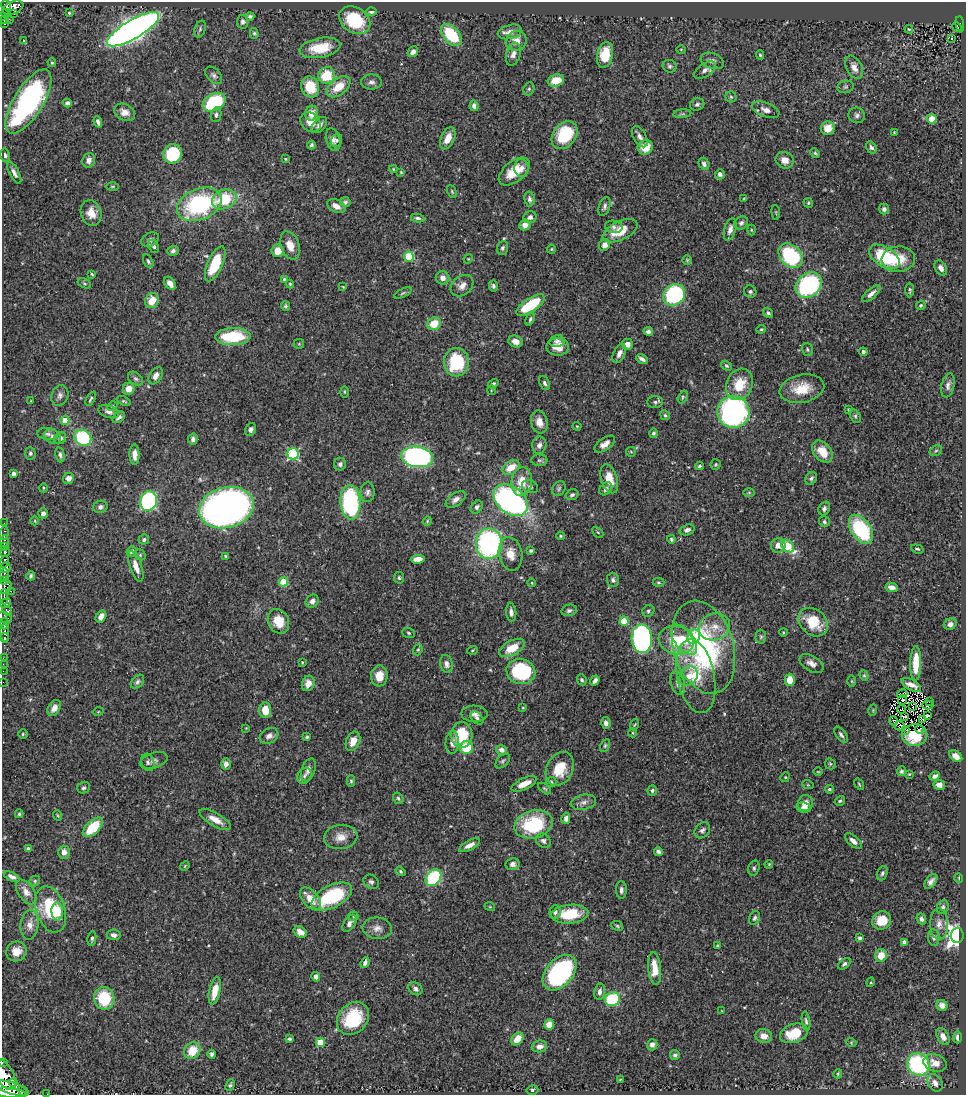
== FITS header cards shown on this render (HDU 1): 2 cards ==
NAXIS1  =                  964
NAXIS2  =                 1093

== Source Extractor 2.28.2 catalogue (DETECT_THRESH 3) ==
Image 964 x 1093 px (HDU 1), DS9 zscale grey, 1 PNG px = 1 image px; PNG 968 x 1097 px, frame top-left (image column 1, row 1093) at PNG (2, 2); each listed source drawn as its Kron ellipse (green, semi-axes under 4 px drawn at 4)
Background 0.433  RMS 0.019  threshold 0.0573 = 3 sigma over >= 5 px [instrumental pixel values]
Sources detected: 475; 2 with non-positive FLUX_AUTO (blend fragments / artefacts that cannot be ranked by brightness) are neither listed nor drawn; the other 473 listed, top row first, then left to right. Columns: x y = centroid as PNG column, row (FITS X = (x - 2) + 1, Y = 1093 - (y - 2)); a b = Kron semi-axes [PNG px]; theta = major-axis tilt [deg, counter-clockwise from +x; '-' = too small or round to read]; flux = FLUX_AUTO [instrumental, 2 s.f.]
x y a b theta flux
6 5 5 4 - 230
13 8 11 6 23 340
371 12 5 3 - 3.4
5 13 4 3 - 51
14 13 3 3 - 19
69 13 3 3 - 1.3
250 16 4 3 - 2.6
9 19 2 2 - 5.4
4 20 4 3 - 53
355 20 17 12 -33 68
243 22 7 5 84 4.1
4 24 3 3 - 13
960 24 8 3 -83 76
957 27 5 3 - 24
133 29 30 9 30 1000
200 29 9 5 70 2.9
909 29 4 3 - 1.1
510 32 12 7 15 8.1
254 33 5 4 - 2
451 35 13 8 -49 63
951 38 3 2 - 1.6
24 41 3 2 - 0.9
516 41 10 9 - 12
320 48 21 9 10 39
681 49 5 3 - 1.2
413 52 6 4 51 6.2
513 54 12 7 73 7.5
605 55 13 8 77 33
760 55 5 4 - 1.8
712 61 12 7 -20 6.3
52 63 4 3 - 1.7
670 66 7 6 - 2.8
854 67 12 7 -64 9.6
705 70 12 6 33 5.9
214 75 10 6 -46 4.2
327 75 8 8 - 49
556 81 8 6 17 23
371 82 10 7 -1 5.2
310 87 10 8 -70 34
339 87 13 8 38 23
845 87 8 6 15 3
529 89 7 5 69 2.3
731 97 5 5 - 1.9
28 101 36 14 58 280
214 102 12 8 29 100
67 103 4 4 - 3.3
697 104 7 6 - 3.1
474 106 5 4 - 5.1
766 110 14 7 -21 8.5
125 112 11 8 -28 11
312 113 7 6 - 14
682 114 9 3 4 1.8
216 115 7 5 78 3.5
857 115 8 7 - 4.4
932 119 5 4 - 26
98 122 6 3 -70 3.7
311 122 11 9 -41 13
319 125 10 6 48 5.8
828 128 7 6 - 18
894 132 3 2 - 1
565 135 15 11 52 66
640 137 11 6 -61 6
448 138 12 6 66 15
333 140 11 7 -73 6.2
337 140 7 5 67 2.7
311 145 4 3 - 2.4
645 147 8 7 - 22
871 147 6 4 -60 3.1
815 153 5 4 - 2.3
173 154 10 9 - 72
5 155 7 4 -80 3.1
285 159 4 3 - 1.1
89 160 7 6 - 6
785 160 9 8 - 9.4
704 164 6 5 - 3.9
522 168 9 7 -85 6.1
393 169 4 4 - 1.3
514 171 18 10 39 27
401 172 3 3 - 1.2
14 173 12 5 -62 5.6
720 174 5 5 - 4.7
112 186 6 3 0 1.3
452 192 7 4 -64 1.7
744 198 4 2 - 0.92
224 199 12 9 23 52
529 199 7 5 -79 3.9
345 202 5 5 - 2.8
808 203 5 4 - 1.8
199 204 23 15 23 160
336 206 10 6 -29 8.8
604 206 10 5 69 4.5
884 209 5 5 - 4.1
776 212 7 3 -85 1.2
91 213 13 10 -74 15
530 217 6 5 - 4.2
418 218 7 3 -9 3.1
741 223 7 6 - 3.5
525 225 5 5 - 7
614 227 9 6 -10 4.2
730 230 11 5 74 7.3
751 230 5 3 - 1.3
620 231 19 9 25 32
150 239 9 6 23 4.8
290 245 14 9 -69 15
604 245 6 5 - 8.3
154 246 7 5 -65 3.4
503 248 7 5 71 3
551 249 4 4 - 1.4
173 251 6 5 - 3.3
278 251 6 6 - 17
409 256 5 5 - 72
791 256 14 10 -48 130
884 257 17 9 -31 77
468 259 5 3 - 1.2
898 259 16 13 5 30
687 260 4 4 - 1.6
148 261 7 4 -62 2.4
215 264 19 7 66 50
941 268 8 5 -58 6.8
92 274 3 2 - 1.4
443 278 7 6 - 7.5
284 279 4 4 - 1.7
84 283 7 4 -29 2
170 283 7 5 -53 9
290 284 4 4 - 1.7
809 285 14 11 42 150
462 286 12 9 40 9.3
493 286 6 4 -77 3
343 287 4 3 - 0.99
910 290 7 4 90 2.4
750 292 6 6 - 3.2
403 293 9 3 25 2.2
871 294 11 5 42 6.5
674 295 12 10 43 170
152 300 8 6 62 19
531 305 16 6 34 63
921 305 5 4 - 2.3
285 306 5 4 - 2.1
768 313 5 4 - 2.8
530 319 7 3 68 2.4
434 324 7 6 - 25
761 329 5 3 - 1.6
648 331 4 4 - 4
233 337 18 8 1 68
557 341 7 5 11 3.6
516 342 7 5 -24 10
299 344 5 5 - 1.4
627 344 6 5 - 8.3
558 347 11 9 -1 16
807 349 6 5 - 2.3
863 352 4 4 - 4.6
619 353 10 6 64 6.8
642 359 6 3 -29 4.3
456 362 14 12 -89 76
726 366 6 4 -38 2
156 376 9 6 59 7.6
135 379 8 6 -38 3.2
545 383 7 5 -66 3.2
493 384 5 4 - 2.4
740 384 16 13 63 33
948 385 12 6 78 5.8
129 389 6 6 - 12
802 389 22 14 12 31
491 390 5 3 - 1
344 392 5 3 - 1.4
60 395 10 8 69 5.7
683 397 7 4 63 2
91 399 8 4 61 2.4
31 401 4 2 - 0.84
124 401 7 3 -22 1.9
655 402 7 6 - 3.3
112 406 5 4 - 1.7
849 410 4 3 - 1.9
109 412 10 6 -17 6.1
733 412 16 15 - 340
665 415 5 4 - 2.2
855 416 7 5 -61 2.5
119 417 7 5 37 4.4
65 421 4 4 - 31
539 422 11 8 -76 11
577 426 4 4 - 1.3
251 429 7 5 63 4.4
653 433 4 4 - 2.9
48 434 10 6 -6 4.1
53 436 9 6 -37 5.2
60 438 6 5 - 4.1
83 438 9 7 -40 87
193 439 5 5 - 4.3
605 444 12 6 35 8.9
539 445 8 7 - 5.3
936 451 7 4 30 2.2
631 452 5 4 - 1.5
822 452 12 8 -50 20
30 453 6 5 - 2.7
293 454 6 5 - 150
60 455 8 4 -79 3.7
135 455 10 5 -88 8.7
417 457 16 10 -8 290
539 460 8 6 1 3
340 464 6 6 - 4.4
716 464 5 5 - 1.9
699 466 4 3 - 2
511 467 9 6 32 20
13 474 4 3 - 4.5
69 478 6 5 - 6.6
811 478 7 5 55 3.3
609 479 15 8 -71 22
522 481 15 10 82 24
530 487 8 6 -24 3.4
43 488 4 3 - 1.2
559 488 8 6 60 3.1
606 489 7 5 45 4.7
367 492 10 7 87 4.6
749 492 6 4 1 1.6
572 495 6 5 - 3.2
456 499 11 6 36 7
511 500 19 13 -37 400
149 501 10 8 70 230
350 502 17 10 -86 160
100 507 7 6 - 3.8
477 507 7 5 52 3.8
226 508 27 20 14 770
824 508 7 5 68 3.7
43 513 5 4 - 5.4
35 521 4 3 - 1
427 521 5 4 - 1.3
824 522 6 5 - 2.5
4 523 2 2 - 4.5
861 529 16 9 -56 120
687 530 8 5 19 5.4
598 532 6 2 -45 1.2
4 533 7 3 82 52
560 536 4 3 - 1.6
144 539 5 5 - 2.5
671 539 4 3 - 1.9
4 541 6 3 83 180
489 544 15 13 86 240
778 545 7 7 - 10
4 546 4 3 - 150
788 546 7 5 -43 69
917 549 6 3 -18 1.6
132 551 5 5 - 2.9
531 551 4 4 - 2.6
5 552 4 3 - 250
511 554 17 11 -78 18
140 555 6 5 - 2
226 556 4 2 - 1.4
418 559 7 4 5 11
4 561 6 3 74 120
136 566 16 6 -71 12
5 568 5 5 - 560
4 575 7 3 86 60
31 576 4 4 - 2.5
399 578 6 5 - 2.2
4 580 3 3 - 68
613 580 7 6 - 3.6
283 582 4 4 - 41
658 582 6 4 -1 1.9
532 583 4 3 - 1.2
4 586 7 7 - 200
892 587 6 4 -13 7.7
11 591 2 2 - 49
4 597 7 3 -89 140
312 601 7 6 - 5.5
6 603 5 4 - 93
569 610 8 5 12 3.6
7 611 5 3 - 110
648 611 6 5 - 2.6
511 612 9 5 -84 5.1
101 616 6 4 58 8.7
5 618 7 5 -24 88
278 621 13 10 -64 25
624 621 4 4 - 35
813 622 16 12 -40 41
4 623 6 3 90 390
950 624 6 5 - 5.5
714 627 16 13 21 20
783 632 4 3 - 0.94
5 633 9 4 -87 290
409 633 6 5 - 2
694 637 7 6 - 31
761 637 7 5 89 2.1
4 638 5 3 - 170
642 639 14 10 -85 300
684 639 17 9 -52 22
676 640 17 14 -16 39
703 647 48 30 -74 240
512 648 14 7 29 25
418 650 6 4 67 1.8
472 650 5 3 - 1.3
3 658 2 2 - 9.5
302 662 4 3 - 1.2
811 663 13 7 -29 7.8
916 663 17 5 88 32
3 664 2 2 - 6.9
446 664 9 6 -78 5.6
3 671 2 2 - 6.8
521 671 14 12 -14 130
379 676 10 8 84 15
689 676 10 8 51 13
696 676 37 18 -79 55
864 676 5 4 - 1.9
582 680 6 4 -65 2.3
595 680 5 3 - 5.3
790 680 6 5 - 19
852 681 6 4 -89 1.4
3 682 2 2 - 6
137 682 8 5 49 3.5
308 683 8 6 71 9.7
678 683 12 7 -73 6.3
911 685 11 5 -28 9.2
902 694 5 2 - 1.6
903 700 5 3 - 0.47
929 702 2 2 - 1.1
928 705 6 3 -1 3
912 706 3 2 - 0.95
54 708 8 5 59 8
523 708 4 2 - 0.96
901 709 4 2 - 0.66
265 710 7 6 - 21
873 710 6 3 73 1.1
98 712 5 3 - 1.2
474 714 13 8 -1 7.4
928 715 4 2 - 3.4
904 717 4 3 - 0.6
477 718 7 5 -43 3.2
923 720 4 2 - 0.034
893 721 4 2 - 2.7
606 723 6 5 - 4.5
635 725 6 2 71 1.2
900 726 5 4 - 2.3
246 728 2 2 - 0.85
919 729 4 2 - 0.88
906 730 4 2 - 0.28
633 733 4 3 - 1
23 734 4 4 - 1.6
462 735 13 10 -88 46
841 735 9 5 -54 3.5
915 735 12 11 - 26
269 736 10 7 28 6.9
307 737 3 3 - 2.3
353 741 10 6 68 14
452 743 11 6 86 7.3
605 746 7 4 63 2.1
466 747 6 6 - 46
502 750 6 5 - 5.6
956 756 7 5 -36 8.4
154 761 14 7 17 5.8
503 761 9 5 47 2.8
148 762 9 6 -72 3.7
226 764 6 5 - 4.9
830 764 6 5 - 1.9
560 769 18 13 64 33
308 770 12 6 70 7.2
901 771 5 4 - 2.7
818 772 5 3 - 1.1
909 774 4 3 - 1.2
304 776 8 6 62 4.3
935 776 5 4 - 4.1
785 777 5 4 - 1.4
351 781 6 4 -89 1.9
551 782 5 5 - 2.1
524 784 14 5 26 15
859 784 6 3 -55 1.5
808 785 6 3 -18 1.4
939 785 6 5 - 7.4
84 788 6 5 - 2.6
545 788 7 3 -38 1.7
829 789 4 3 - 1.8
652 790 5 4 - 2.7
398 798 6 4 -57 2.3
840 801 5 4 - 1.9
583 802 13 7 12 6.8
805 803 8 7 - 12
804 808 7 5 -11 7.4
19 814 4 3 - 1.9
57 815 5 3 - 1.2
566 818 6 4 76 5.5
215 820 18 6 -29 13
534 824 19 14 16 87
93 827 12 6 44 53
702 830 9 7 47 4.1
341 837 17 12 7 14
543 841 8 6 -43 4
853 841 10 5 -41 7
469 845 11 5 28 8.1
28 849 4 3 - 3.4
64 852 6 6 - 7.1
658 852 5 4 - 3.3
513 864 7 6 - 4.7
769 864 4 3 - 1.1
185 866 5 4 - 1.3
754 868 7 5 73 2.9
400 871 5 4 - 1.9
882 873 7 5 69 2.9
12 877 8 4 -24 4.6
434 878 9 7 52 100
959 878 5 3 - 1
35 881 5 4 - 1.8
931 881 8 5 53 5.4
371 882 8 6 -36 3.8
621 890 9 5 -90 4.2
26 892 14 8 -55 10
332 896 22 11 26 100
311 899 13 7 -50 17
490 907 5 3 - 1.2
943 907 7 5 65 3.2
51 909 24 14 -72 64
57 911 9 5 -88 29
555 912 7 5 77 3.5
570 914 19 9 5 45
353 916 5 4 - 1.6
755 918 7 5 64 3.1
921 919 6 4 -66 4.1
882 920 10 9 - 25
349 923 10 5 57 5.7
939 924 15 9 -90 9.4
30 925 15 9 85 10
617 926 6 4 -24 1.9
377 928 15 10 -8 9.5
300 932 7 5 -35 12
114 935 7 5 -8 5.4
957 935 7 6 - 680
934 937 8 5 -84 4
860 938 4 4 - 3
92 939 7 4 81 2.9
904 942 4 4 - 4.1
717 945 4 3 - 1.5
16 951 10 9 - 14
881 955 6 6 - 21
365 963 5 4 - 4.5
844 964 7 4 39 3.1
655 968 16 6 -84 21
560 973 20 13 48 210
316 977 5 4 - 4.2
871 982 5 3 - 1.2
415 989 7 6 - 4.5
215 991 14 5 78 23
599 992 8 5 79 5
104 998 11 10 - 56
612 999 7 7 - 81
942 1005 6 5 - 7.4
722 1011 4 2 - 0.84
353 1018 18 14 48 59
806 1021 9 4 -83 3.3
549 1024 5 5 - 14
794 1033 14 9 18 32
764 1036 8 7 - 11
943 1036 9 5 -61 8.1
957 1037 6 4 89 4.2
289 1039 4 3 - 1.8
517 1039 7 5 48 14
320 1042 4 4 - 31
851 1042 5 3 - 1
652 1045 5 5 - 4.2
539 1046 8 6 8 6.4
192 1051 9 7 50 27
212 1054 4 3 - 2.8
675 1055 5 5 - 2.3
2 1063 3 2 - 34
935 1063 12 8 -18 13
918 1064 12 10 -48 150
838 1074 4 3 - 1.3
5 1075 16 8 -62 1200
620 1079 3 2 - 0.83
13 1083 5 4 - 190
935 1083 9 6 -59 7.8
230 1085 6 4 65 2.2
12 1088 17 6 -17 1900
532 1090 6 4 14 2.1
23 1091 6 3 -37 130
9 1093 17 5 -5 1900
47 1094 2 2 - 5.3
At the frame edge (FLAGS 8, measured only in part): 8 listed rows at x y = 3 658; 3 664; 3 671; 3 682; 2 1063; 5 1075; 9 1093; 47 1094
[2 non-positive-flux detections neither listed nor drawn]